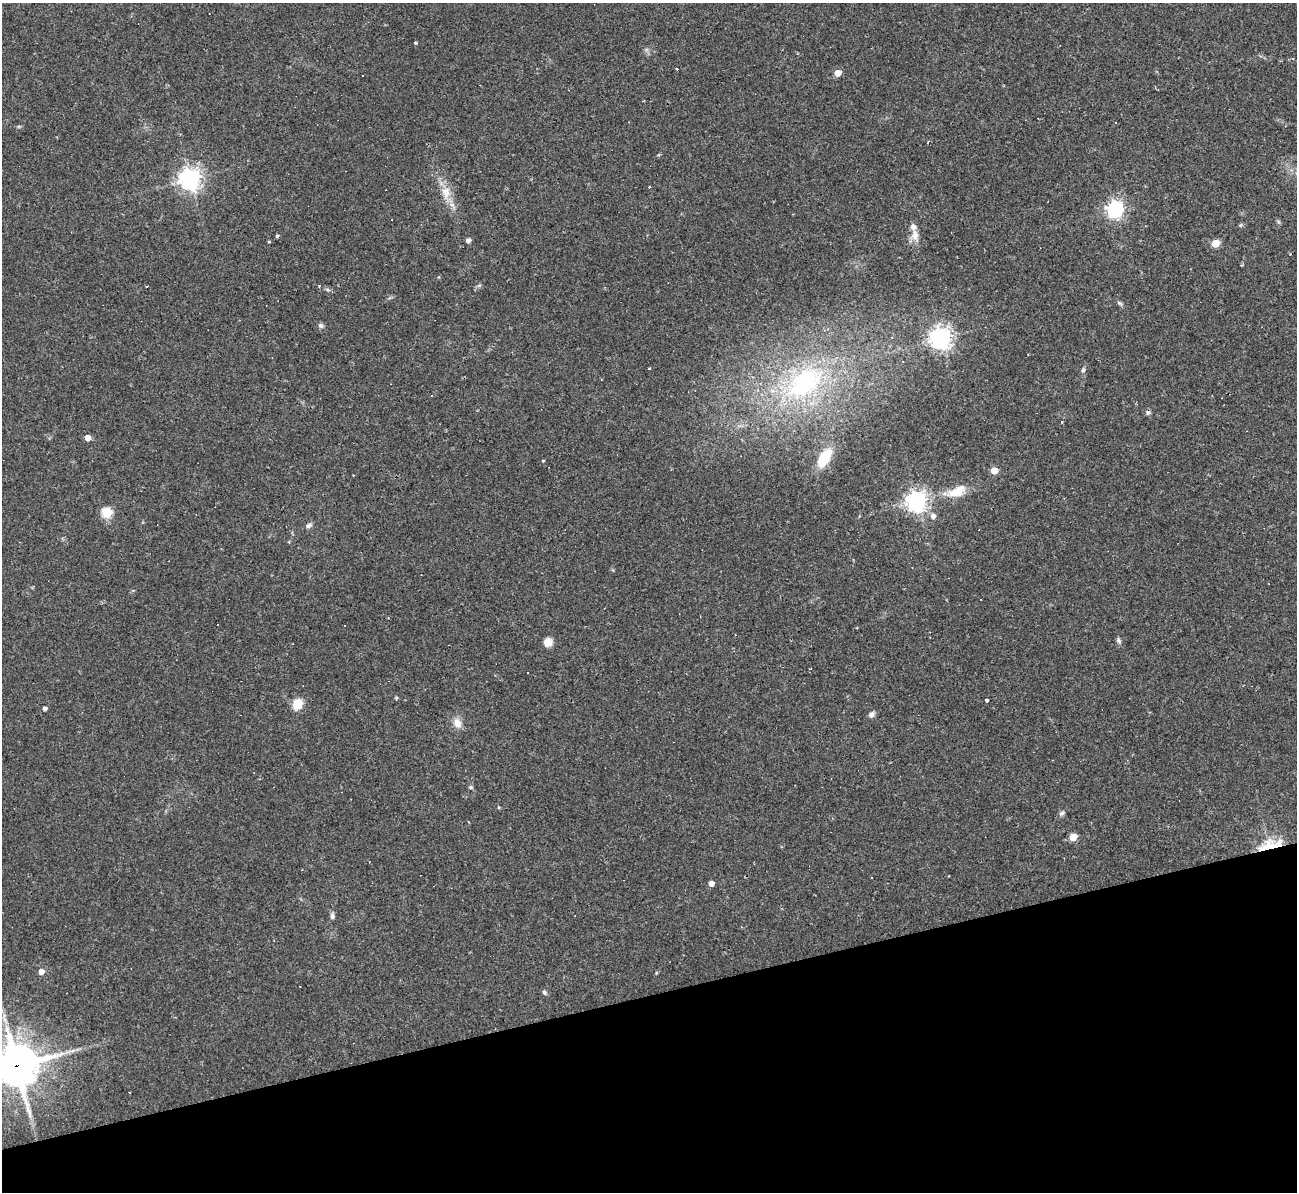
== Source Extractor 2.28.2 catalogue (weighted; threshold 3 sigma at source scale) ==
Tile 14 of 4 x 4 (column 2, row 4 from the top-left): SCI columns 1297-2591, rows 142-1331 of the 5182 x 5165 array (HDU 1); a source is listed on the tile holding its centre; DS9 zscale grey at full resolution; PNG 1299 x 1194 px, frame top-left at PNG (2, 3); no overlay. Shown black and unused: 17% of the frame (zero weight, under 2 of 3 exposures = <1% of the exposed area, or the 3 px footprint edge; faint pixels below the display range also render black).
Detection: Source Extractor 2.28.2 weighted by HDU 2 'WHT'; one run over the whole footprint, this tile lists its part. Background 0.11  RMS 0.0065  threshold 0.0293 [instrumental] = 3 sigma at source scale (4.5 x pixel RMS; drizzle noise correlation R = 1.50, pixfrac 1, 0.05/0.05 arcsec/px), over >= 5 px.
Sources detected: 66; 12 cosmic-ray / hot-pixel residue — not listed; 2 inside a brighter listed object's ellipse — not listed separately; the other 52 listed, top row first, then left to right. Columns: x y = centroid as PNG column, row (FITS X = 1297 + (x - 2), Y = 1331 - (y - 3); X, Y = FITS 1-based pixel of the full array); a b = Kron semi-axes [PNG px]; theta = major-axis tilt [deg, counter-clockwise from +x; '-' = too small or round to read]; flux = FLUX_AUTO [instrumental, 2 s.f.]
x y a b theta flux
416 43 3 3 - 0.92
677 69 3 3 - 2.1
838 73 5 4 - 11
190 179 8 8 - 390
446 192 18 12 -89 9
1115 210 7 6 - 230
915 235 16 10 -81 6.1
277 236 4 3 - 1.1
468 240 4 4 - 2.8
269 241 4 3 - 0.67
1215 243 5 5 - 19
146 286 3 2 - 0.58
479 286 6 4 20 0.98
327 289 6 4 -20 1.1
1120 303 9 4 -36 1.4
321 326 7 6 - 1.7
941 338 7 7 - 470
1028 354 3 2 - 0.7
903 362 3 3 - 0.6
649 368 3 2 - 0.72
1083 370 7 5 87 1.4
805 383 56 34 39 97
1148 412 7 6 - 1.5
1061 422 4 3 - 0.51
87 438 5 5 - 6.4
824 458 20 10 58 22
543 461 4 3 - 0.58
994 471 5 5 - 13
957 491 30 13 22 14
916 501 7 7 - 420
107 513 5 5 - 42
933 516 6 6 - 3.1
309 525 9 5 33 2
1118 640 8 6 -59 1.6
548 642 10 9 - 5
527 673 3 2 - 0.91
987 700 4 3 - 1.1
297 704 13 10 65 9
45 708 4 4 - 1.9
871 715 8 6 45 2.3
457 723 13 10 -68 5.5
471 787 6 5 - 1
1062 813 8 6 33 1.5
1073 837 5 5 - 16
1270 845 29 10 15 18
872 877 2 2 - 0.59
711 883 4 4 - 5.4
332 916 8 6 -84 1.8
41 971 5 5 - 5.9
656 973 5 3 - 0.73
544 992 7 5 -58 1.3
16 1066 15 13 16 2200
Overlapping masked pixels (flux is a lower limit): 2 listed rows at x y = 1270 845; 16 1066
Isophote crosses this tile's border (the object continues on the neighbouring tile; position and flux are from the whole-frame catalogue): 1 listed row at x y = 16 1066